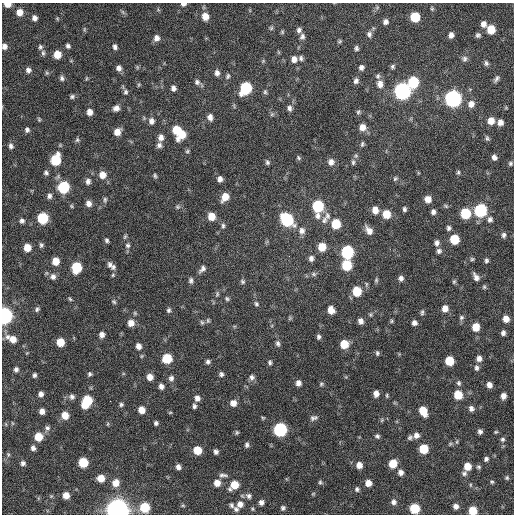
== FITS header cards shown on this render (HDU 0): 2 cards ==
NAXIS1  =                  512 / Axis length
NAXIS2  =                  512 / Axis length

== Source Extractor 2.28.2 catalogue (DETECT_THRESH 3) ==
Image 512 x 512 px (HDU 0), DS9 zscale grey, 1 PNG px = 1 image px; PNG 516 x 516 px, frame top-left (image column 1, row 512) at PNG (2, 3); no overlay
Background 419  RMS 12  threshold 35.3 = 3 sigma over >= 5 px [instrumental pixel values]
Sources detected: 281; all 281 listed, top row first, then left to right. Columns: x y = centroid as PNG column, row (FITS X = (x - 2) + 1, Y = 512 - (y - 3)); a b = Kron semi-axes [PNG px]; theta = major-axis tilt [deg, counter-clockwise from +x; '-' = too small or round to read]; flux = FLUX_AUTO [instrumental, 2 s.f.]
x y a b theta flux
7 4 6 4 -1 6.7e+03
183 4 6 4 7 2.5e+03
432 9 5 4 - 1.0e+03
19 12 7 7 - 6.4e+03
123 12 8 4 -53 1.4e+03
205 16 8 7 - 8.9e+03
415 17 7 6 - 2.7e+04
34 18 6 5 - 3.1e+03
57 18 6 4 -19 9.2e+02
385 22 5 5 - 2.8e+03
483 24 8 7 - 4.3e+03
271 28 5 5 - 1.2e+03
84 29 6 4 89 1.1e+03
491 29 7 6 - 1.6e+04
299 30 7 6 - 2.4e+03
282 32 5 5 - 1.0e+03
369 34 8 6 -80 2.5e+03
451 35 6 5 - 3.5e+03
478 35 6 5 - 2.0e+03
302 36 7 6 - 2.5e+03
156 38 8 7 - 4.3e+03
339 41 6 4 21 1.1e+03
4 46 6 5 - 3.4e+03
68 46 5 5 - 1.9e+03
40 47 7 6 - 1.7e+03
115 47 6 5 - 2.4e+03
356 48 6 4 -81 1.7e+03
43 53 8 5 -90 1.9e+03
57 54 6 6 - 1.1e+04
301 58 6 5 - 1.9e+03
294 59 7 6 - 4.8e+03
464 59 8 8 - 2.6e+03
263 61 5 4 - 9.7e+02
486 63 7 6 - 2.1e+03
361 67 6 5 - 2.5e+03
393 67 6 5 - 1.5e+03
119 68 7 6 - 3.4e+03
28 70 7 6 - 2.8e+03
47 73 5 5 - 1.1e+03
217 73 8 6 -86 3.5e+03
228 76 8 6 69 2.0e+03
378 76 8 6 66 1.8e+03
62 78 7 5 -75 2.1e+03
86 78 7 3 81 8.5e+02
496 79 9 5 53 2.5e+03
356 81 7 6 - 2.6e+03
197 82 9 8 - 2.9e+03
413 82 8 7 - 4.1e+04
380 84 9 7 -82 5.3e+03
139 85 6 4 70 9.7e+02
173 88 7 6 - 3.1e+03
246 88 8 7 - 6.5e+04
402 91 8 8 - 2.8e+05
126 92 7 6 - 1.8e+03
265 92 6 5 - 1.4e+03
72 96 6 5 - 1.7e+03
453 99 8 7 - 2.7e+05
471 104 9 8 - 5.5e+03
116 108 8 7 - 3.7e+03
289 108 7 5 -85 2.6e+03
506 108 6 4 -18 8.5e+02
89 112 6 5 - 5.0e+03
358 112 6 5 - 1.4e+03
272 114 6 4 45 1.2e+03
210 117 8 6 -80 4.0e+03
39 119 6 4 -70 1.0e+03
151 121 8 7 - 4.1e+03
491 121 7 7 - 7.6e+03
500 122 7 7 - 4.5e+03
362 127 8 7 - 6.3e+03
27 130 6 6 - 2.1e+03
177 130 9 6 -89 1.9e+04
117 132 7 6 - 7.4e+03
182 134 10 7 65 1.5e+04
161 137 9 7 84 4.6e+03
487 138 8 5 -75 1.7e+03
77 140 6 6 - 1.5e+03
362 144 7 4 72 1.4e+03
159 145 7 7 - 2.8e+03
11 146 7 5 -74 2.3e+03
187 151 6 5 - 1.4e+03
494 157 6 6 - 3.3e+03
298 158 7 5 -50 1.3e+03
56 160 8 6 73 3.7e+04
267 162 6 4 -72 1.6e+03
331 162 8 7 - 4.2e+03
353 162 8 5 89 1.8e+03
510 163 6 5 - 1.6e+03
458 172 6 4 -79 1.3e+03
46 173 6 6 - 1.9e+03
102 175 9 8 - 7.0e+03
155 176 6 4 -71 1.4e+03
220 179 6 5 - 3.4e+03
395 179 7 5 49 1.4e+03
88 181 8 6 -85 3.0e+03
63 187 7 7 - 5.7e+04
49 196 7 6 - 2.7e+03
225 197 8 6 61 1.0e+04
428 199 7 6 - 6.4e+03
105 200 8 5 -90 1.6e+03
89 203 7 6 - 4.1e+03
71 206 5 5 - 9.7e+02
318 206 9 7 -89 5.5e+04
446 206 7 5 -28 1.3e+03
178 207 7 6 - 1.6e+03
404 209 5 4 - 1.7e+03
375 210 7 6 - 6.7e+03
480 210 7 7 - 8.1e+04
433 212 7 6 - 2.6e+03
465 213 7 7 - 3.3e+04
386 214 7 7 - 1.3e+04
211 216 7 6 - 1.1e+04
327 216 11 7 -74 3.6e+03
43 218 7 7 - 4.7e+04
490 219 8 7 - 2.7e+03
287 220 9 7 -54 8.0e+04
324 220 11 7 63 3.6e+03
22 221 7 6 - 2.2e+03
336 224 7 6 - 2.2e+04
223 226 8 5 -88 1.7e+03
449 228 6 5 - 2.1e+03
369 230 10 6 -53 5.5e+03
302 231 10 8 77 4.0e+03
504 235 7 5 77 2.1e+03
125 237 7 4 63 1.2e+03
454 239 7 6 - 2.3e+04
107 240 6 5 - 1.6e+03
437 243 7 6 - 3.0e+03
41 245 6 5 - 1.6e+03
128 245 7 7 - 2.3e+03
322 247 7 6 - 1.4e+04
27 248 6 6 - 1.0e+04
439 251 7 7 - 2.4e+03
347 252 8 7 - 8.2e+04
289 256 2 2 - 3.5e+03
311 258 7 6 - 2.9e+03
472 259 6 5 - 1.2e+03
486 260 6 5 - 1.7e+03
55 261 6 6 - 1.0e+04
110 265 10 7 -82 2.9e+03
347 265 7 7 - 3.3e+04
76 267 8 6 78 3.5e+04
113 267 7 5 83 2.1e+03
202 269 10 5 48 3.0e+03
314 274 7 5 -22 1.7e+03
113 275 5 4 - 1.0e+03
53 277 8 7 - 3.6e+03
476 277 10 5 -60 3.8e+03
401 278 6 6 - 2.9e+03
191 280 8 5 -90 2.1e+03
376 280 7 4 82 1.3e+03
243 282 7 5 -46 1.5e+03
454 282 7 4 63 1.2e+03
484 287 6 5 - 1.2e+03
357 291 7 6 - 2.5e+04
217 294 8 5 80 1.6e+03
70 299 7 4 -54 1.1e+03
227 299 6 5 - 1.4e+03
114 302 7 5 -55 1.4e+03
256 304 6 5 - 1.5e+03
445 308 7 6 - 6.1e+03
37 309 7 5 54 1.6e+03
169 310 7 5 87 1.6e+03
331 310 7 6 - 6.9e+03
422 312 8 5 83 1.6e+03
135 313 6 5 - 1.1e+03
4 316 7 6 - 2.7e+05
461 317 7 7 - 1.8e+03
290 318 6 4 47 1.1e+03
506 319 6 6 - 6.7e+03
208 320 7 5 -89 1.4e+03
361 321 6 5 - 3.9e+03
392 321 5 5 - 1.1e+03
202 322 7 5 -67 1.4e+03
131 323 7 7 - 6.5e+03
414 323 5 5 - 3.0e+03
476 327 7 6 - 1.2e+04
503 333 6 5 - 2.6e+03
102 335 6 6 - 3.6e+03
7 337 8 7 - 3.2e+03
319 337 6 5 - 1.9e+03
13 339 8 7 - 7.6e+03
60 342 6 6 - 1.4e+04
278 343 8 5 -72 2.1e+03
344 344 7 6 - 1.6e+04
138 346 7 6 - 4.4e+03
377 353 6 4 -73 1.5e+03
167 358 7 7 - 2.7e+04
479 358 7 7 - 3.7e+03
449 361 7 6 - 2.0e+04
208 362 5 5 - 2.0e+03
270 362 7 5 -79 1.6e+03
477 368 9 6 -78 2.4e+03
16 369 6 5 - 2.2e+03
90 374 5 5 - 1.5e+03
221 374 6 5 - 2.0e+03
34 375 5 4 - 1.7e+03
150 377 6 6 - 5.6e+03
252 377 8 7 - 2.8e+03
171 378 7 7 - 2.6e+03
298 383 6 5 - 3.7e+03
459 383 8 6 -75 2.1e+03
321 384 6 5 - 1.3e+03
489 385 6 5 - 4.1e+03
161 386 6 5 - 3.2e+03
41 394 6 5 - 3.2e+03
376 394 6 5 - 4.3e+03
387 395 6 4 -88 9.9e+02
458 395 7 7 - 1.8e+04
503 396 6 5 - 4.5e+03
72 397 7 6 - 2.6e+03
197 398 7 6 - 3.8e+03
87 401 10 6 62 3.6e+04
110 401 2 2 - 1.7e+03
233 403 7 6 - 5.3e+03
121 404 5 5 - 1.5e+03
194 406 6 5 - 1.9e+03
471 408 6 6 - 3.1e+03
141 410 6 6 - 8.0e+03
42 411 5 5 - 4.3e+03
423 411 8 6 -65 1.6e+04
170 412 5 3 - 8.0e+02
65 415 7 6 - 9.6e+03
314 418 10 6 12 2.5e+03
382 420 6 5 - 1.1e+03
12 423 6 3 -71 7.4e+02
156 423 4 4 - 1.8e+03
108 424 6 4 88 8.1e+02
47 428 8 7 - 2.4e+03
280 430 7 7 - 1.1e+05
480 431 5 5 - 2.4e+03
496 432 5 4 - 9.2e+02
237 433 5 5 - 1.2e+03
416 435 7 7 - 3.9e+03
377 436 6 5 - 1.7e+03
38 437 7 6 - 1.6e+04
410 437 6 5 - 1.8e+03
502 439 6 6 - 1.8e+03
450 444 7 5 30 1.5e+03
247 445 6 5 - 2.0e+03
33 448 6 5 - 2.4e+03
423 449 6 6 - 2.3e+04
197 450 6 6 - 1.7e+04
216 452 6 5 - 2.3e+03
8 454 6 4 -79 1.1e+03
486 459 5 5 - 2.0e+03
83 462 6 6 - 2.7e+04
23 463 5 5 - 2.3e+03
393 464 7 6 - 1.5e+04
359 465 7 6 - 6.0e+03
467 466 7 6 - 9.5e+03
178 467 6 5 - 3.4e+03
479 467 6 5 - 1.4e+03
401 472 6 6 - 3.5e+03
464 473 7 7 - 2.2e+03
223 475 12 5 -2 2.5e+03
101 478 6 6 - 9.4e+03
507 478 5 5 - 1.3e+03
320 482 6 5 - 1.4e+03
492 482 5 4 - 1.1e+03
116 483 8 7 - 6.9e+03
217 483 7 6 - 7.3e+03
368 483 6 6 - 6.5e+03
234 485 8 6 43 1.4e+04
357 489 6 5 - 1.8e+03
313 494 5 5 - 8.8e+02
66 495 6 5 - 7.2e+03
249 496 8 7 - 2.7e+03
261 502 5 5 - 3.1e+03
393 502 7 7 - 2.9e+03
240 504 9 8 - 5.0e+03
183 505 5 4 - 9.0e+02
231 505 7 5 -86 1.9e+03
456 506 5 5 - 3.4e+03
145 507 7 7 - 2.9e+04
283 508 6 5 - 1.8e+03
414 508 6 6 - 3.1e+04
236 509 7 6 - 2.4e+03
252 509 5 4 - 9.7e+02
117 510 8 7 - 1.1e+06
473 511 6 6 - 1.6e+04
At the frame edge (FLAGS 8, measured only in part): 6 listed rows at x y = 7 4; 183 4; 4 46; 4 316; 117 510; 473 511